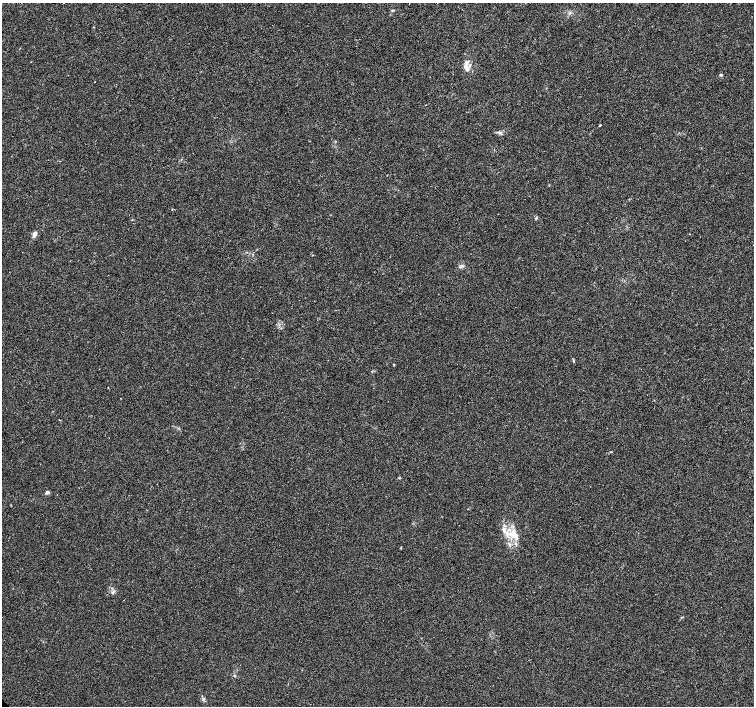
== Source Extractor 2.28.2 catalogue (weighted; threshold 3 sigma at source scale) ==
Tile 10 of 4 x 4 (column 2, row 3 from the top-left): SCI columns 1505-3008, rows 1558-2964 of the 6022 x 5995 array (HDU 1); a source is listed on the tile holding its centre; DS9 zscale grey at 2 x 2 block average (1 PNG px = mean of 2 x 2 image px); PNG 756 x 708 px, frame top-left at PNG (2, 3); no overlay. Shown black and unused: <1% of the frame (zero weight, under 3 of 4 exposures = <1% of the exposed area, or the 3 px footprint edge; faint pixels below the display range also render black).
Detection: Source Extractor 2.28.2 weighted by HDU 2 'WHT'; one run over the whole footprint, this tile lists its part. Background 0.00756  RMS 0.0021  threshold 0.00959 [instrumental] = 3 sigma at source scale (4.5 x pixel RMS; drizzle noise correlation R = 1.50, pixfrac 1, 0.0396/0.0396 arcsec/px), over >= 5 px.
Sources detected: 17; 2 inside a brighter listed object's ellipse — not listed separately; the other 15 listed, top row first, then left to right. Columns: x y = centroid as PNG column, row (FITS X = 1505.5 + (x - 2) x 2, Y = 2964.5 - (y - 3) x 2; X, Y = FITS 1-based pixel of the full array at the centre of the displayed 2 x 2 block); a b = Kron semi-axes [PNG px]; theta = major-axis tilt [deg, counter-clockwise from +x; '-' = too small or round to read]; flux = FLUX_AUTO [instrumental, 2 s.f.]
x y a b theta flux
392 10 3 3 - 0.4
570 13 3 2 - 0.51
466 68 9 5 -49 2.5
721 75 3 2 - 0.99
600 125 4 2 - 0.28
500 133 5 3 - 1
536 218 4 3 - 0.49
34 234 8 4 68 2.1
461 266 5 4 - 1.1
573 361 5 2 - 0.55
394 365 3 2 - 0.35
47 492 4 3 - 1.3
512 534 11 8 -18 5.7
401 547 3 2 - 0.26
235 676 3 3 - 0.38
Diffuse or blended objects may show on this block-average render without a row.